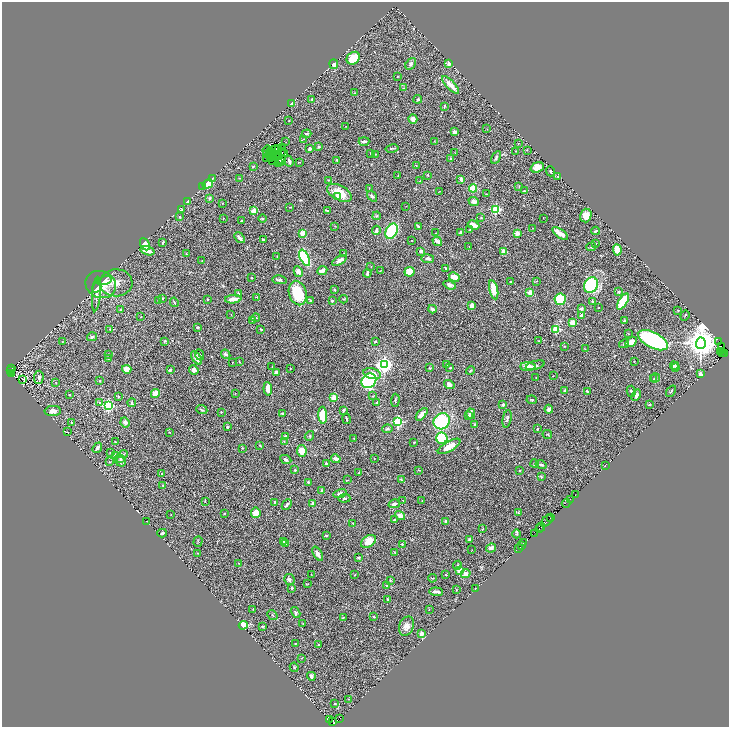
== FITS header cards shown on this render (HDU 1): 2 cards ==
NAXIS1  =                 1453
NAXIS2  =                 1449

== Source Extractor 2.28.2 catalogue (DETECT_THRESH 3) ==
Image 1453 x 1449 px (HDU 1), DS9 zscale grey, zoomed out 1/2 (1 PNG px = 2 x 2 image px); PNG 731 x 729 px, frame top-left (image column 1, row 1449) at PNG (2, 2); each listed source drawn as its Kron ellipse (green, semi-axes under 4 px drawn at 4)
Background 1.19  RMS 0.044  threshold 0.133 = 3 sigma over >= 5 px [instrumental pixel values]
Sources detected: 458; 58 cannot appear on this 1/2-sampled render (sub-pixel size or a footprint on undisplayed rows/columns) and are neither listed nor drawn; the other 400 listed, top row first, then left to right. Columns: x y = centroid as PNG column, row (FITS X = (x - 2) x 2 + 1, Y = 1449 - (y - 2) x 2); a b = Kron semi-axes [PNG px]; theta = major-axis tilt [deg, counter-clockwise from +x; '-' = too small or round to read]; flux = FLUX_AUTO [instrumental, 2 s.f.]
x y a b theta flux
353 58 7 5 43 160
449 63 2 2 - 100
334 64 5 3 - 47
411 64 6 4 55 18
397 77 2 2 - 4.3
451 85 11 4 -46 80
403 88 3 2 - 4.6
355 93 4 3 - 6
312 99 3 2 - 7.3
418 99 4 3 - 12
292 103 3 2 - 45
444 106 3 3 - 10
413 119 5 4 - 40
289 121 2 1 - 2.9
346 126 3 2 - 3.3
487 129 2 2 - 2.4
455 132 4 3 - 29
306 134 5 2 - 8.1
304 139 3 2 - 4.4
364 141 5 3 - 21
434 141 2 1 - 2.6
286 142 2 1 - 1.9
518 144 2 2 - 3.5
283 147 2 1 - 1.8
319 147 3 2 - 11
278 148 2 1 - 2.7
392 148 6 2 12 8.2
310 149 4 3 - 20
267 150 5 3 - 2.8
275 150 3 2 - 2.9
527 150 2 2 - 2.9
281 151 2 1 - 0.98
516 151 2 2 - 4.4
270 152 3 1 - 8.4
272 153 2 1 - 0.69
285 153 2 1 - 2.5
371 153 2 2 - 5.5
455 153 2 2 - 2.7
267 154 2 2 - 4.2
270 154 2 1 - 1.2
375 154 2 1 - 3.1
272 156 3 1 - 15
277 156 2 1 - 7.2
496 157 7 3 58 16
270 158 2 1 - 0.8
451 158 2 1 - 6.2
266 159 2 1 - 4.2
282 159 2 1 - 4.6
273 160 2 1 - 1.1
337 160 3 2 - 8.6
280 161 2 1 - 8.9
289 161 5 3 - 26
279 162 3 1 - 4.4
299 162 2 2 - 4.2
416 165 3 2 - 3.6
253 166 4 3 - 6.8
537 167 7 5 21 71
550 171 5 3 - 8.9
398 175 3 2 - 4.6
428 175 2 2 - 10
558 176 3 2 - 4.9
239 178 2 1 - 3.5
212 179 4 2 - 6.6
461 179 4 3 - 22
329 180 3 2 - 4.7
419 181 2 1 - 2.3
208 184 6 3 30 120
519 186 3 2 - 4.4
203 187 4 2 - 18
369 188 3 2 - 3.8
473 188 4 4 - 130
440 191 2 1 - 2.2
524 191 2 2 - 6.3
339 193 13 7 -28 170
487 194 3 2 - 3.7
372 196 6 4 -57 13
337 197 4 3 - 21
209 198 2 2 - 49
188 201 4 2 - 23
474 201 5 4 - 32
222 203 2 2 - 4.4
406 206 2 2 - 2.8
290 207 3 2 - 4.8
182 209 4 2 - 10
496 209 3 3 - 820
327 210 3 2 - 16
254 211 3 2 - 270
586 215 7 5 75 82
377 216 4 4 - 13
180 217 3 2 - 6.5
223 218 2 2 - 6.1
481 218 2 2 - 6.1
543 218 2 1 - 5.8
263 219 4 3 - 8.5
242 221 2 2 - 6.7
473 225 6 3 -27 54
335 226 2 2 - 4.4
418 227 3 2 - 14
532 228 2 1 - 2.4
376 230 5 2 - 22
470 230 2 2 - 7.2
391 231 8 5 62 650
596 231 4 2 - 9
461 232 2 2 - 44
303 233 3 3 - 66
435 233 2 2 - 2.2
517 233 2 2 - 130
560 233 9 3 -37 72
239 238 6 2 -50 41
263 239 4 3 - 11
412 240 2 1 - 3.3
437 241 5 3 - 36
163 243 3 2 - 18
145 244 7 4 -63 77
595 244 3 2 - 5.2
469 247 2 2 - 3.1
591 247 5 3 - 8.9
617 250 5 3 - 150
147 251 7 3 -16 76
421 251 4 3 - 19
504 252 4 3 - 70
186 254 2 2 - 5.4
344 254 2 2 - 5
277 256 2 2 - 3.7
305 258 9 4 -63 590
428 259 6 3 -7 17
202 260 2 1 - 2.4
340 260 8 3 33 35
371 266 2 2 - 2.4
446 268 3 2 - 6.3
322 271 5 3 - 36
380 271 4 1 - 4.7
298 272 5 4 - 45
409 272 5 5 - 120
367 273 4 3 - 19
454 277 5 3 - 88
252 278 2 2 - 7.3
104 280 7 3 12 31
279 280 7 3 -9 19
536 281 2 2 - 2.9
511 282 2 2 - 10
116 283 16 13 2 130
101 284 16 13 -22 180
450 285 6 4 -20 34
591 285 8 6 57 580
97 288 5 2 - 28
334 290 3 2 - 8.9
494 290 10 4 -77 100
530 292 2 2 - 160
619 292 3 3 - 11
238 293 2 2 - 33
298 293 12 8 -75 340
96 294 17 3 86 44
257 297 3 2 - 3.7
163 298 3 3 - 6.7
207 299 2 2 - 32
233 299 8 3 6 83
344 299 4 2 - 7.3
560 299 6 6 - 280
310 300 2 2 - 7.3
158 301 2 2 - 7.5
332 301 2 2 - 25
592 301 2 2 - 29
174 302 5 2 - 6.8
623 302 9 4 59 380
472 305 4 4 - 26
599 308 2 2 - 3.6
432 309 4 3 - 20
581 309 2 2 - 13
120 310 4 3 - 6.6
678 310 2 2 - 3.5
231 315 2 2 - 3.9
581 315 4 3 - 6.8
141 316 2 1 - 3.1
685 316 5 1 - 4.7
256 318 4 2 - 6.1
252 320 2 2 - 4.7
624 320 4 2 - 6.7
573 323 3 2 - 270
198 327 3 2 - 7.5
110 329 3 2 - 4.9
261 329 4 2 - 7.6
556 329 3 3 - 450
628 334 2 2 - 2.6
92 337 5 4 - 16
653 340 16 7 -27 1300
165 341 4 3 - 9.5
539 341 3 2 - 4.6
62 342 2 2 - 3.2
375 342 2 2 - 12
631 342 6 4 35 60
719 342 4 1 - 150
701 343 6 5 - 16000
624 344 5 3 - 10
564 346 3 2 - 7.2
721 346 2 1 - 94
585 349 3 2 - 3.3
720 352 2 1 - 27
725 353 2 1 - 17
109 354 2 2 - 2.8
226 354 5 4 - 16
723 354 3 2 - 41
200 355 5 3 - 15
108 358 4 3 - 6.3
197 358 7 4 -55 69
634 361 2 2 - 3.1
232 362 2 2 - 7.1
239 362 4 2 - 4.3
384 364 4 4 - 3500
447 365 2 1 - 2.6
535 365 10 4 16 18
674 366 4 4 - 13
272 367 2 2 - 2.7
528 367 7 4 0 72
676 367 4 3 - 8.7
12 368 3 1 - 240
290 368 2 2 - 3.1
429 368 3 2 - 4.8
450 368 3 3 - 7.5
127 369 4 4 - 92
11 370 2 1 - 150
170 370 2 2 - 49
194 370 5 4 - 31
470 370 4 2 - 6.8
276 372 3 3 - 23
11 373 4 1 - 680
372 374 9 5 -13 69
700 374 3 3 - 23
553 376 2 1 - 3.7
39 377 6 4 86 19
536 378 3 2 - 2.8
655 378 5 3 - 8.5
23 379 2 1 - 2
654 379 3 2 - 6.6
99 381 3 2 - 3
369 381 8 6 44 1200
56 382 2 2 - 2.8
449 385 5 4 - 31
268 389 7 3 -84 71
564 390 3 2 - 5.5
631 391 5 3 - 12
671 391 6 2 54 9.2
587 392 3 2 - 16
235 393 2 2 - 3.7
69 394 2 2 - 4.9
155 394 5 3 - 92
636 395 6 4 58 31
118 396 2 2 - 6
373 396 3 2 - 5.3
334 397 2 2 - 220
395 400 6 2 86 7
532 400 5 3 - 8.9
100 402 2 2 - 13
377 402 4 2 - 6.5
132 403 4 3 - 13
650 404 2 2 - 7.2
503 405 2 2 - 59
108 406 3 3 - 1300
549 409 4 4 - 43
202 410 5 2 - 8
344 410 3 2 - 20
53 411 8 5 4 46
221 412 2 1 - 5.1
282 413 2 2 - 41
422 414 7 4 49 57
471 414 5 4 - 43
323 415 8 4 -87 190
469 415 3 2 - 11
346 419 5 2 - 9.4
507 419 9 3 79 18
442 421 8 7 - 580
125 422 5 4 - 31
398 422 4 3 - 790
72 423 3 3 - 7.3
474 424 2 2 - 23
227 427 2 2 - 14
387 429 5 3 - 11
537 429 2 2 - 5.3
67 432 2 1 - 1.9
170 432 3 1 - 3.1
547 434 5 2 - 5.1
286 436 4 3 - 10
309 436 5 3 - 9
442 438 6 5 - 380
354 439 2 1 - 4.7
115 442 2 2 - 6.6
284 442 3 2 - 4.7
414 442 2 2 - 13
260 445 3 2 - 7.9
449 446 13 5 30 100
97 448 6 3 51 23
242 448 3 2 - 5.3
302 451 5 5 - 91
111 453 4 2 - 6.8
123 454 4 2 - 6.8
115 455 3 3 - 16
120 458 3 3 - 11
286 459 6 4 -25 18
336 459 5 3 - 26
374 459 3 1 - 2.9
120 460 6 5 - 23
110 462 4 2 - 4.1
326 463 3 3 - 13
534 464 4 3 - 8.3
541 465 5 3 - 16
605 466 2 1 - 2.2
295 470 3 2 - 10
418 470 3 2 - 5
519 470 2 2 - 23
162 473 2 1 - 2.8
359 473 2 2 - 4.6
541 477 4 3 - 6.3
401 479 3 2 - 7.3
347 480 3 2 - 4.1
308 482 3 2 - 6.8
162 485 3 2 - 4.4
321 491 2 2 - 26
340 493 6 3 15 28
575 495 2 1 - 110
344 498 6 4 2 18
570 499 2 1 - 130
403 500 2 2 - 3.2
205 501 3 2 - 3.2
422 501 2 2 - 4.4
274 502 3 2 - 7.3
313 503 2 2 - 28
566 503 4 1 - 140
287 504 6 3 48 15
394 504 6 3 16 26
224 513 3 2 - 7.4
256 513 5 4 - 80
518 513 3 3 - 5.6
171 515 2 2 - 3.8
400 515 5 4 - 50
550 518 3 2 - 200
394 520 2 2 - 5.5
147 521 2 1 - 2.8
446 521 4 3 - 27
547 521 7 2 48 740
353 523 3 2 - 4.8
541 527 5 1 - 530
539 528 2 1 - 130
483 529 3 2 - 5.3
162 533 5 3 - 18
534 533 4 1 - 290
517 534 4 4 - 11
326 535 4 2 - 8.8
469 539 4 3 - 10
369 541 8 5 35 96
198 542 5 2 - 6.5
284 542 3 2 - 6.5
524 543 2 1 - 140
286 544 3 2 - 3
402 544 2 2 - 30
522 545 4 1 - 130
491 548 5 4 - 27
518 548 2 1 - 49
472 550 2 1 - 2.4
394 552 3 2 - 3.3
197 553 2 2 - 2.7
318 554 8 3 -59 26
359 557 3 3 - 9.5
238 563 3 2 - 5.1
457 565 5 3 - 12
460 571 3 3 - 110
466 574 5 4 - 40
311 575 3 1 - 2.5
355 575 3 2 - 4.1
446 575 3 2 - 3.7
432 578 4 2 - 5.5
289 580 5 5 - 21
390 580 3 3 - 6.9
308 584 3 2 - 3.2
387 586 3 2 - 5.8
292 588 2 2 - 16
475 589 3 2 - 4.3
456 590 2 2 - 3.1
436 592 7 2 -7 31
387 599 3 2 - 7.9
253 609 3 2 - 3
429 609 2 1 - 2.3
296 612 6 4 -60 15
272 615 5 3 - 9.5
343 617 3 2 - 5.6
374 617 2 2 - 8.2
303 624 3 2 - 4.7
243 625 4 3 - 150
263 626 3 3 - 5.8
406 626 10 7 66 50
422 634 3 3 - 42
295 643 3 2 - 4.3
319 645 4 2 - 8.5
302 658 2 2 - 7
294 667 4 2 - 6.2
311 676 4 3 - 22
348 699 2 2 - 2.9
335 703 2 2 - 9.3
340 718 2 1 - 890
329 720 4 3 - 440
332 721 3 2 - 170
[58 sub-pixel or undisplayed-footprint detections neither listed nor drawn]